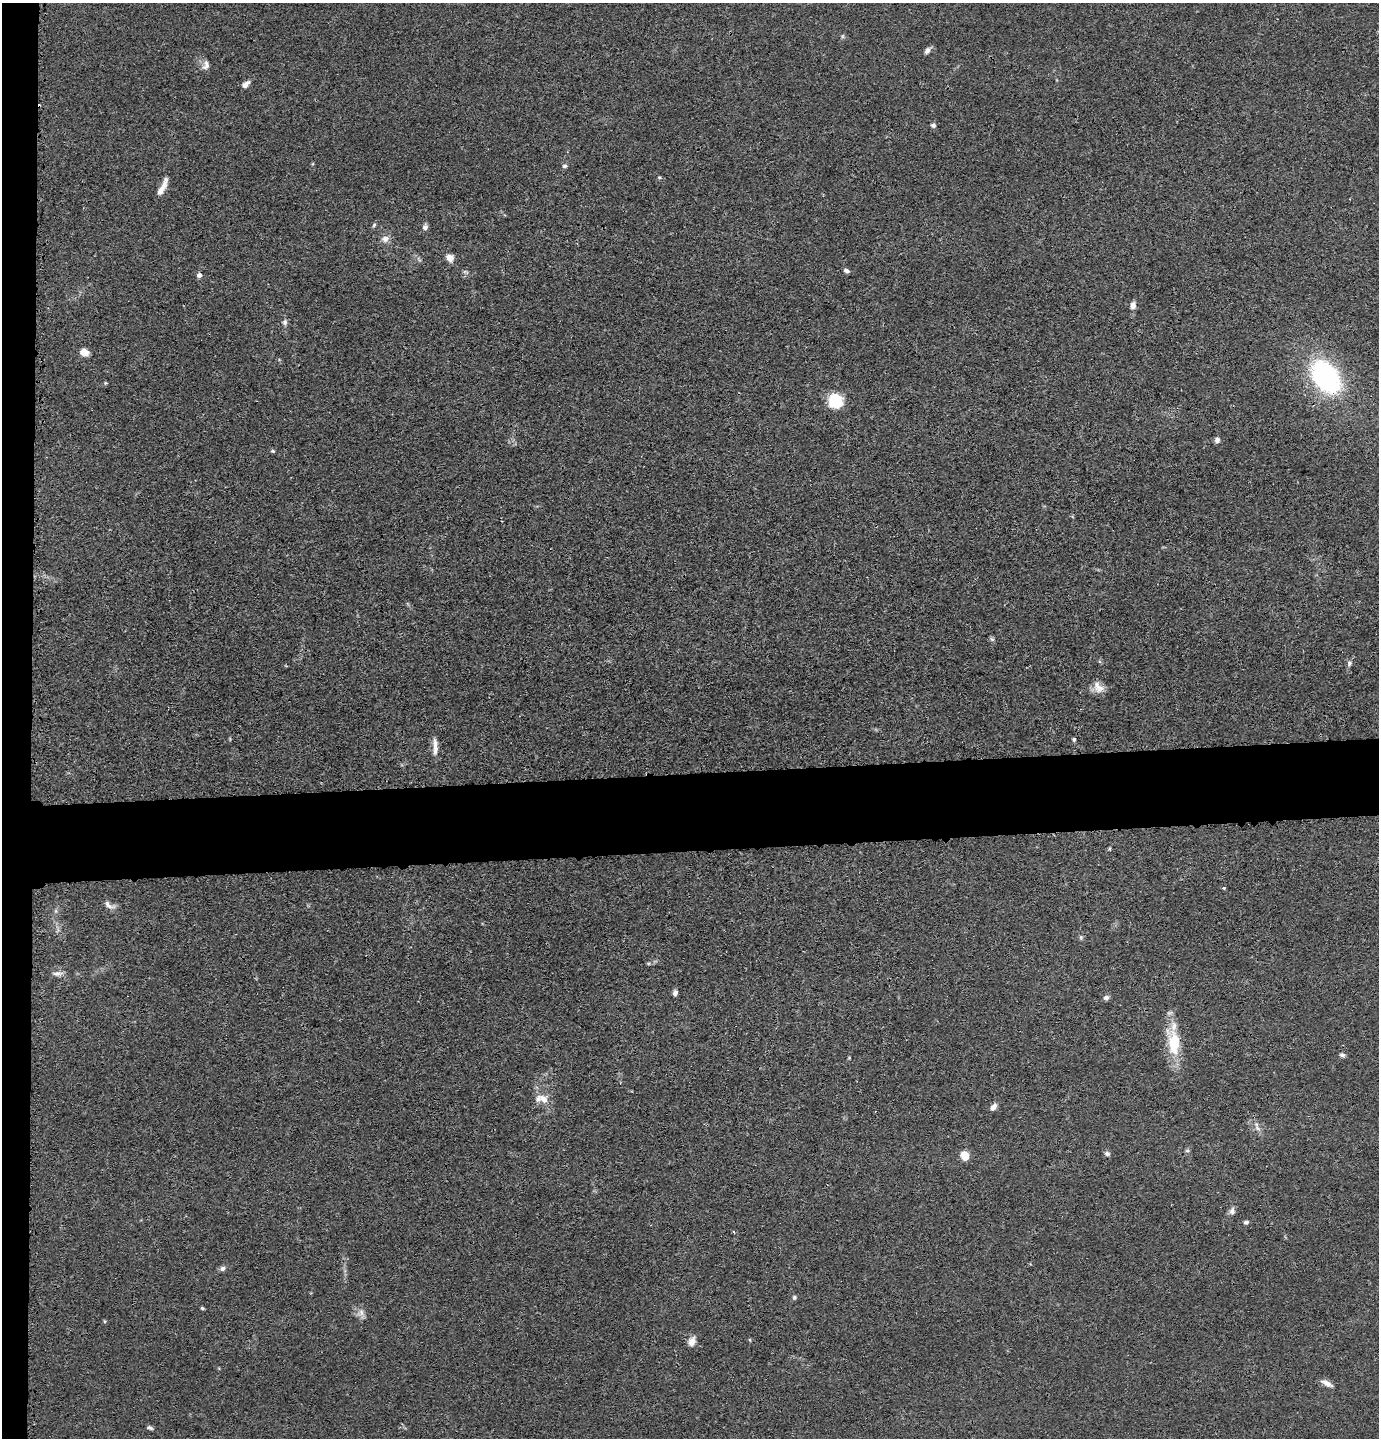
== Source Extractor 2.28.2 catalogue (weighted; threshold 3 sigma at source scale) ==
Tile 4 of 3 x 3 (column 1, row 2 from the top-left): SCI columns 98-1474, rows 1459-2894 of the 4327 x 4353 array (HDU 1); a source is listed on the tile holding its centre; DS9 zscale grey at full resolution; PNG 1381 x 1440 px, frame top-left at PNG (2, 3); no overlay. Shown black and unused: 8% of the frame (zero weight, under 3 of 4 exposures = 3% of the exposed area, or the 3 px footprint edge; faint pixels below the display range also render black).
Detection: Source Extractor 2.28.2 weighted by HDU 2 'WHT'; one run over the whole footprint, this tile lists its part. Background 0.0138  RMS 0.0026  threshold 0.0117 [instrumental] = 3 sigma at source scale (4.5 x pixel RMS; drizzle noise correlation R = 1.50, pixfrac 1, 0.05/0.05 arcsec/px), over >= 5 px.
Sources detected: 54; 2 inside a brighter listed object's ellipse — not listed separately; the other 52 listed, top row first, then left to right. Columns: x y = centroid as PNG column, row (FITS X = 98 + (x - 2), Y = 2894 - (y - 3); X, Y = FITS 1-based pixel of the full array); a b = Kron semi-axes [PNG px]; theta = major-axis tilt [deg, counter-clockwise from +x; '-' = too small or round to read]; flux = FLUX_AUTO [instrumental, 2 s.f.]
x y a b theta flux
843 36 6 4 71 0.37
927 50 9 6 45 1
206 65 13 8 68 1.3
245 84 10 6 41 1.3
933 125 6 6 - 0.63
565 166 5 5 - 0.63
659 177 5 3 - 0.26
162 187 23 6 63 2.5
374 225 6 4 47 0.37
425 227 7 6 - 0.94
385 239 10 8 23 1.6
450 257 8 7 - 2.2
846 271 7 5 -21 0.73
199 275 5 5 - 1.3
1133 305 9 7 77 1.4
285 322 8 6 68 0.73
84 352 10 8 -20 2.1
1326 377 34 23 -51 42
105 383 6 4 72 0.27
835 401 15 15 - 8.2
1217 440 7 6 - 0.95
273 451 5 4 - 0.36
992 639 7 5 -44 0.49
1349 663 7 6 - 0.7
1100 688 16 11 34 2.2
1074 739 3 3 - 1.3
435 747 21 7 -89 2.1
1224 888 4 4 - 0.34
109 905 16 7 -28 1.4
1081 937 6 4 73 0.38
649 963 6 4 18 0.38
57 973 14 6 6 1.1
675 993 7 5 80 0.97
1106 998 7 6 - 0.84
1174 1043 38 17 -81 10
1342 1055 7 5 -13 0.62
544 1099 17 10 -41 2.8
993 1107 9 6 51 1.2
1257 1128 9 4 -36 0.86
1187 1151 6 4 0 0.38
1107 1154 7 5 -22 0.74
964 1155 6 6 - 6.1
1232 1211 10 7 83 1
1246 1222 6 5 - 0.62
734 1232 4 3 - 0.34
222 1268 7 6 - 0.79
794 1297 6 5 - 0.46
202 1308 4 3 - 0.38
361 1313 11 8 46 1.4
692 1341 13 8 64 1.7
1327 1383 17 7 -29 1.6
150 1428 8 5 -18 0.56